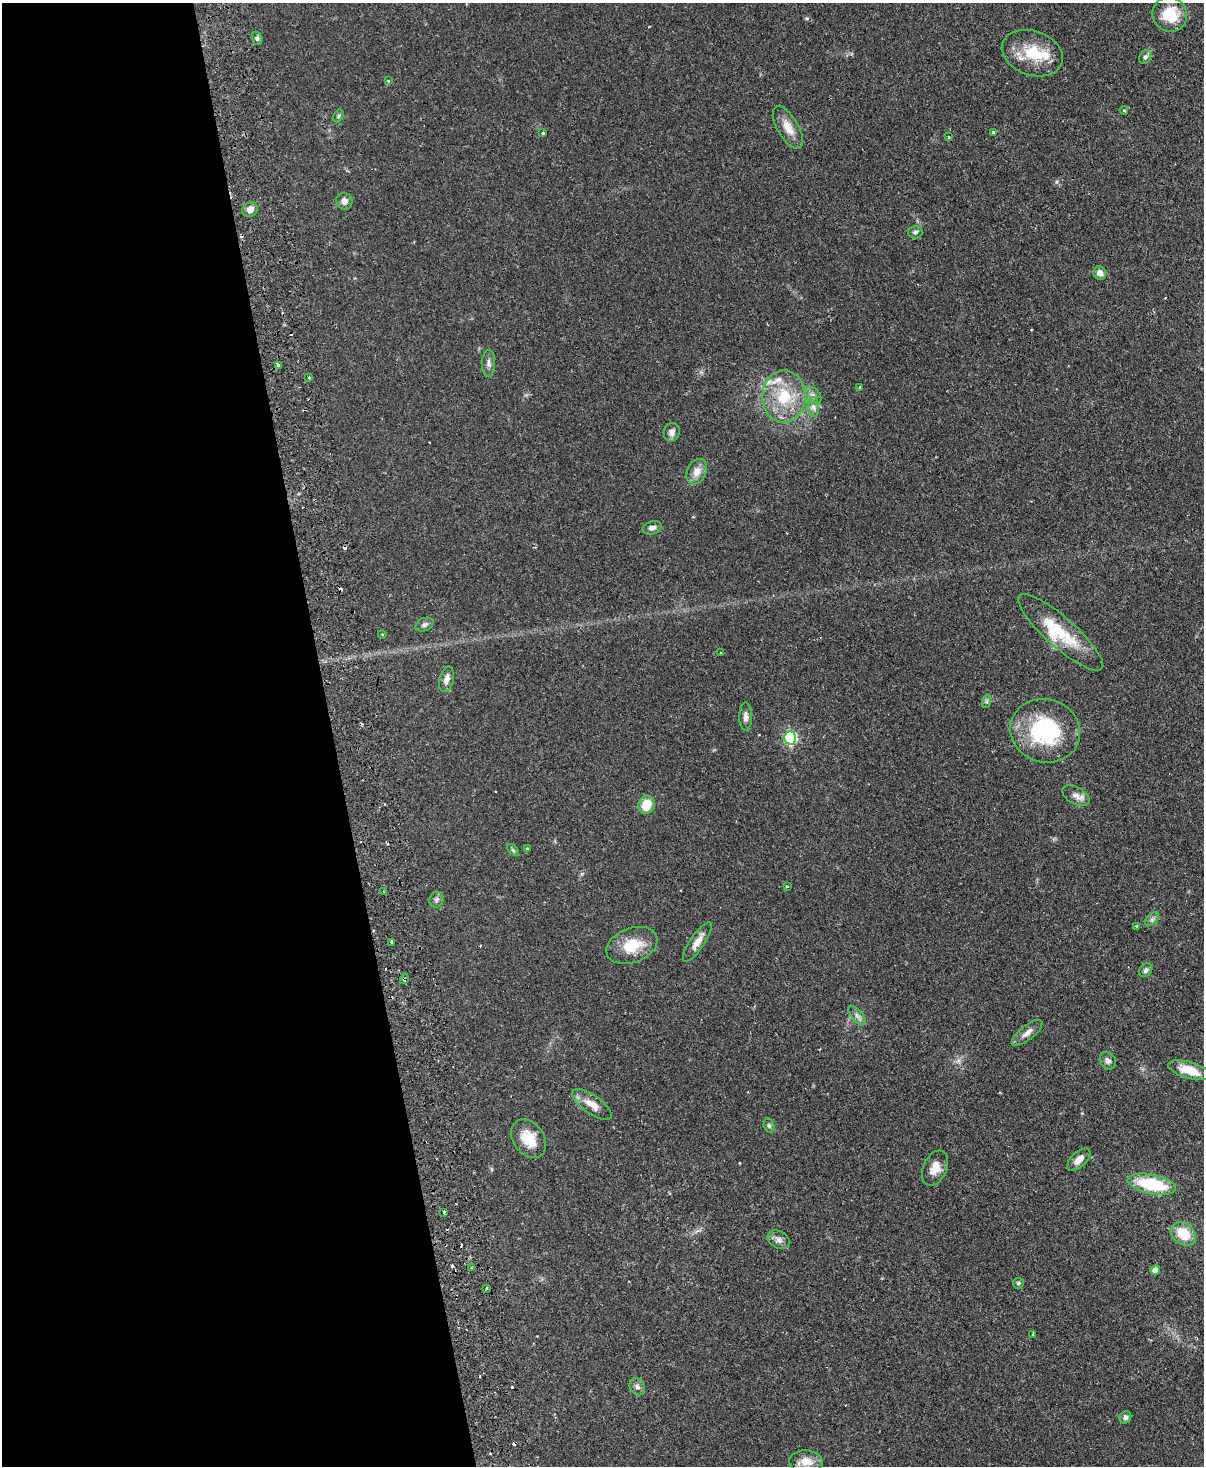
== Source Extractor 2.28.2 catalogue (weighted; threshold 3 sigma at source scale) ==
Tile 5 of 4 x 3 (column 1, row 2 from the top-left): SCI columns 57-1258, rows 1728-3191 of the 4919 x 4807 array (HDU 1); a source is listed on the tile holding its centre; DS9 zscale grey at full resolution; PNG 1206 x 1468 px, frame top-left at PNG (2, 3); each listed source drawn as its Kron ellipse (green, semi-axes under 4 px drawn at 4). Shown black and unused: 28% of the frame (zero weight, under 2 of 3 exposures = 3% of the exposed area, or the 3 px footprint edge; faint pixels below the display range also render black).
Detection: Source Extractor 2.28.2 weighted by HDU 2 'WHT'; one run over the whole footprint, this tile lists its part. Background 0.102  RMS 0.0067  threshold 0.03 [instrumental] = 3 sigma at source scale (4.5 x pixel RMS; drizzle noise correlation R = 1.50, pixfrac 1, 0.05/0.05 arcsec/px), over >= 5 px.
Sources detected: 87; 15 cosmic-ray / hot-pixel residue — neither listed nor drawn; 3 inside a brighter listed object's ellipse — not listed separately; the other 69 listed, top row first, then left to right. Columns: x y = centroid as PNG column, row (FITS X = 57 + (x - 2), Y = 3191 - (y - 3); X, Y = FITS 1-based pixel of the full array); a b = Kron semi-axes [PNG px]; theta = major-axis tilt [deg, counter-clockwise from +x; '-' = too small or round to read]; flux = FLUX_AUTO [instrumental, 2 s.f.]
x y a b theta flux
1170 14 18 17 - 19
257 38 7 5 -75 1.4
1032 53 31 22 -20 23
1145 57 7 5 61 1.7
388 81 4 3 - 0.63
1124 110 4 2 - 0.44
338 116 7 4 61 1.1
788 128 24 10 -60 9.1
993 132 3 3 - 1
543 133 3 3 - 1.4
949 137 3 3 - 0.74
344 201 8 8 - 3.8
250 210 8 7 - 3.8
915 232 7 6 - 1.6
1100 273 7 6 - 3.9
489 363 13 6 90 2.7
278 365 4 3 - 2.5
309 377 3 2 - 0.94
860 387 3 3 - 0.68
813 395 10 7 -48 3
784 396 26 21 88 28
813 407 10 5 -85 2.7
672 432 9 8 - 2.9
697 472 13 9 64 5.5
652 528 10 6 16 2.5
424 624 9 6 25 2
1061 632 55 15 -42 26
382 634 4 3 - 0.47
720 653 3 2 - 0.86
446 679 13 7 75 3.9
987 701 7 4 71 1.1
746 717 14 6 -90 3.1
1045 731 35 31 -17 58
790 738 6 6 - 83
1076 796 15 8 -30 4.2
646 805 9 8 - 12
527 848 3 3 - 0.74
513 850 7 4 -45 0.94
787 886 3 3 - 3.2
383 892 4 2 - 0.52
436 899 8 7 - 1.9
1152 919 8 5 45 1.7
1137 926 4 3 - 1.4
392 942 3 3 - 5
697 942 23 7 56 5.8
632 945 26 17 20 18
1146 970 7 6 - 1.7
404 979 5 3 - 0.81
857 1016 12 5 -48 2.4
1027 1033 19 7 39 4.3
1108 1061 9 7 -56 2.5
1189 1070 21 8 -16 11
592 1105 23 9 -35 7.1
769 1126 7 5 -73 1.2
529 1139 21 15 -54 13
1079 1160 14 7 42 5
935 1168 18 11 66 7.5
1152 1184 24 9 -11 37
444 1213 3 3 - 1.8
1183 1234 13 10 -40 16
779 1240 12 8 -29 3.2
471 1268 3 3 - 1.1
1155 1270 5 4 - 3.9
1018 1283 5 5 - 1.2
487 1288 3 2 - 0.91
1033 1334 3 3 - 1.1
637 1387 9 7 -56 2.4
1125 1417 6 6 - 1.8
806 1461 17 11 -3 9
Overlapping masked pixels (flux is a lower limit): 1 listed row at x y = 404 979